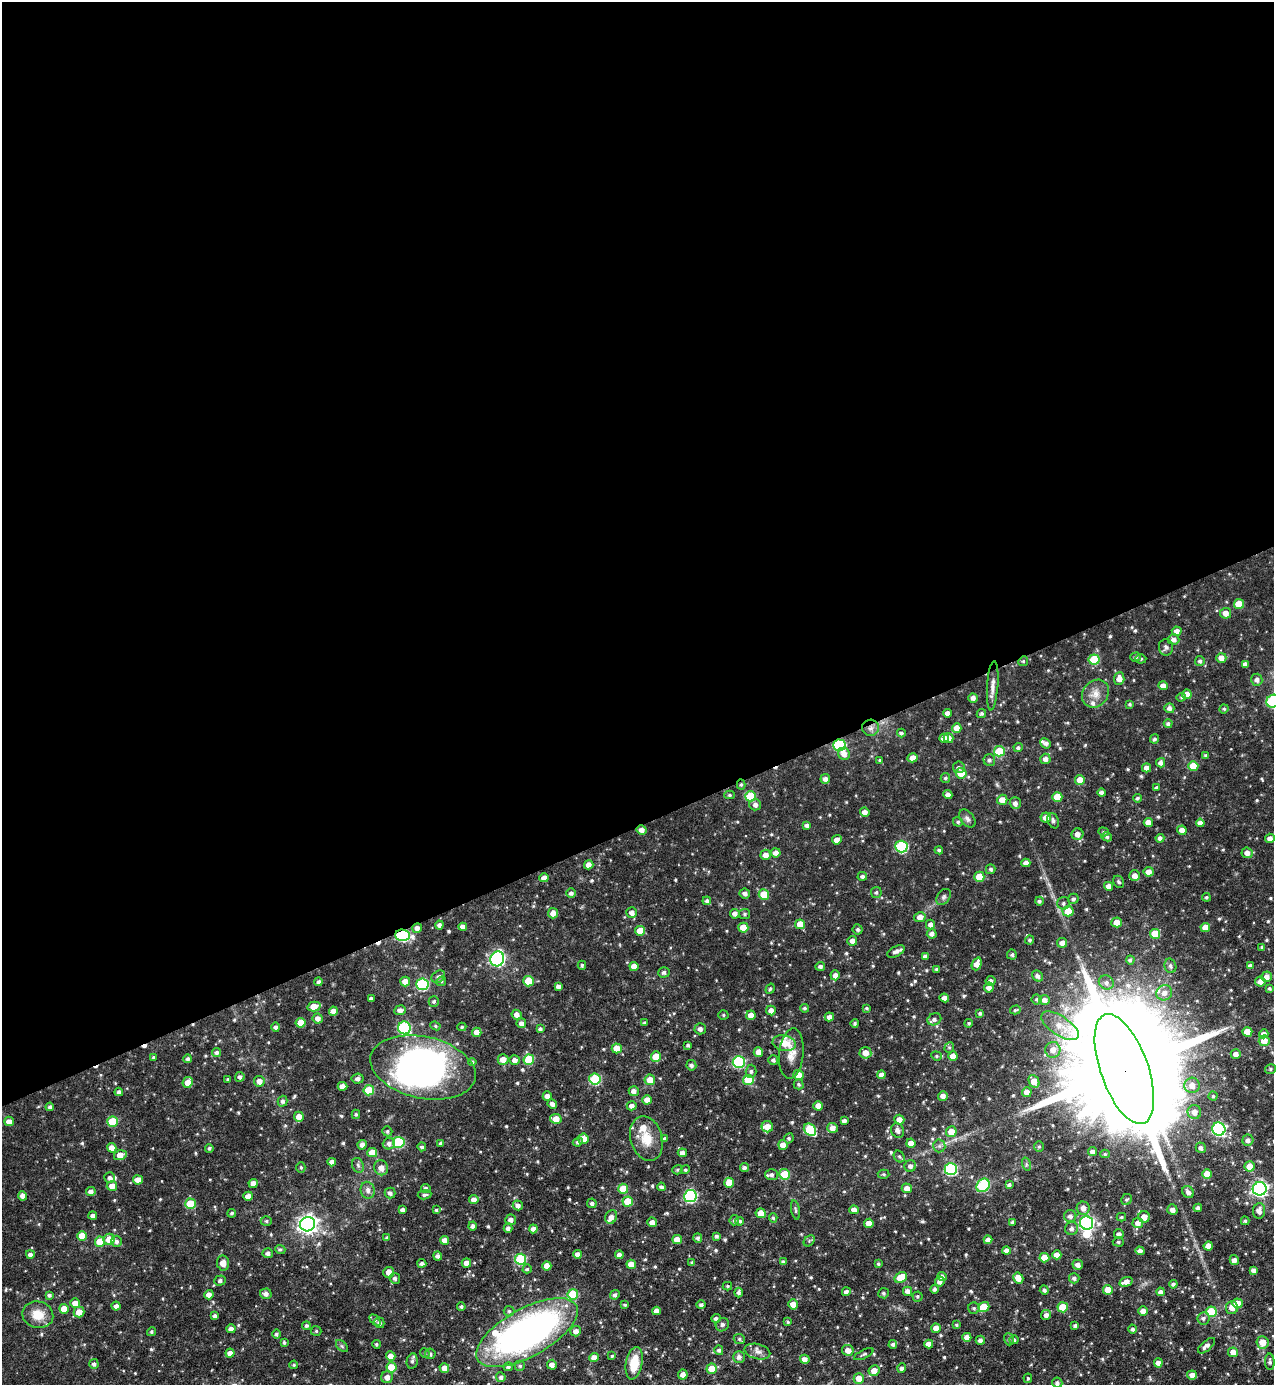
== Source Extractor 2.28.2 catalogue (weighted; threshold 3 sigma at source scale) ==
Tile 2 of 4 x 4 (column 2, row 1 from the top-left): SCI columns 1424-2695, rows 4150-5532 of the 5520 x 5532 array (HDU 1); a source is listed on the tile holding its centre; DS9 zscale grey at full resolution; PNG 1276 x 1387 px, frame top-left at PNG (2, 2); each listed source drawn as its Kron ellipse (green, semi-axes under 4 px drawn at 4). Shown black and unused: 60% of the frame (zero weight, under 5 of 9 exposures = <1% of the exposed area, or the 3 px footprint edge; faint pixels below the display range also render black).
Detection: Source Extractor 2.28.2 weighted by HDU 2 'WHT'; one run over the whole footprint, this tile lists its part. Background 0.0558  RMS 0.0044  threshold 0.018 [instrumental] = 3 sigma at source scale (4.09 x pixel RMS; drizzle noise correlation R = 1.36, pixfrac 0.8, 0.05/0.05 arcsec/px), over >= 5 px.
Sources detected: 638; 6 inside a brighter object's white glare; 4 cosmic-ray / hot-pixel residue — neither listed nor drawn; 11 inside a brighter listed object's ellipse — not listed separately; of the other 617, all 500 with FLUX_AUTO >= 0.568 (the completeness limit of this list) listed and drawn (117 fainter detections not listed), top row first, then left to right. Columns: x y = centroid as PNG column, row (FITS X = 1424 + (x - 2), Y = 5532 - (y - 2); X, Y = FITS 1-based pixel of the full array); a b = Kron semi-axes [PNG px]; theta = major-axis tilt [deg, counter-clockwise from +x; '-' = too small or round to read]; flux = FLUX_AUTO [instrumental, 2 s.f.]
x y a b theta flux
1239 604 5 5 - 8.6
1226 613 5 5 - 2.9
1177 631 5 4 - 2.2
1174 639 6 5 - 1.6
1166 647 8 7 - 1.1
1136 657 5 4 - 0.85
1221 658 5 5 - 3.2
1141 659 5 4 - 0.69
1094 660 5 5 - 17
1023 661 5 4 - 0.6
1200 661 5 5 - 1.1
1245 664 4 4 - 1.6
1119 679 6 5 - 2.8
1257 680 6 5 - 1.6
993 686 25 5 86 2.9
1163 686 4 4 - 2.7
1095 694 15 12 50 4.3
1187 694 5 4 - 3.5
1181 697 5 4 - 0.58
973 698 5 4 - 1.8
1273 701 7 6 - 37
1130 704 4 3 - 0.62
1169 708 5 5 - 1.6
1224 709 4 4 - 0.64
947 713 4 4 - 2.3
981 714 5 4 - 0.8
1168 724 4 4 - 0.99
871 728 8 8 - 2.1
957 728 5 5 - 4.3
901 733 4 4 - 0.91
944 738 5 4 - 3.6
949 738 5 4 - 2.2
1154 739 4 4 - 0.87
1046 743 5 4 - 1.4
840 745 6 6 - 42
1018 748 4 4 - 0.97
999 751 5 5 - 15
844 754 6 5 - 2.8
1206 755 4 4 - 0.61
913 758 5 4 - 3
1045 759 5 5 - 2
880 760 4 4 - 0.6
989 760 6 6 - 1
1161 763 5 4 - 1.8
1193 766 5 5 - 7.1
959 767 6 5 - 0.96
1147 768 4 4 - 2.2
961 773 5 5 - 7.3
945 778 5 4 - 0.86
825 779 5 5 - 1.8
1080 780 5 5 - 5.5
741 785 5 4 - 0.64
1157 788 4 3 - 0.94
1101 793 4 4 - 1.5
730 795 5 4 - 0.7
948 795 4 4 - 2
750 796 5 5 - 15
1057 797 5 5 - 7.5
1137 798 4 4 - 0.75
1002 800 5 5 - 3.5
1015 803 6 5 - 1.7
755 805 6 5 - 1.6
865 812 5 4 - 2.1
967 818 10 6 -52 1.6
1046 818 5 5 - 2.8
1053 821 8 5 -69 1.3
958 822 5 4 - 0.72
1148 822 4 4 - 3.3
1200 823 4 4 - 2.1
807 825 4 4 - 1.4
642 830 5 4 - 2.3
1182 830 5 4 - 2.6
1103 832 5 4 - 0.59
1077 834 6 5 - 2.3
1107 837 5 4 - 0.88
1160 838 4 4 - 1.3
1270 838 5 5 - 2.3
837 840 5 4 - 2.6
901 847 6 6 - 37
939 850 4 4 - 0.76
776 853 5 4 - 2.2
1247 853 5 5 - 2.4
766 855 5 5 - 2.9
1026 863 4 4 - 2.5
589 865 5 4 - 2.8
991 869 5 5 - 0.93
1149 872 5 4 - 3.1
862 876 5 4 - 1.2
1135 876 5 5 - 3
979 877 5 5 - 8.8
544 878 4 4 - 2.6
1119 882 6 5 - 0.91
1109 886 4 4 - 2.8
876 892 5 5 - 0.85
571 893 5 4 - 1.3
745 893 5 5 - 1.6
764 895 5 5 - 8.5
944 897 9 6 53 1.1
1206 897 4 4 - 0.63
1073 899 5 5 - 0.96
707 901 4 4 - 1.1
1039 901 4 4 - 0.87
1063 903 6 6 - 1.1
1068 911 5 5 - 8.3
553 913 5 5 - 2.9
632 913 5 5 - 2.1
735 914 5 4 - 1.8
744 914 6 5 - 0.86
920 917 6 5 - 3.1
1117 922 5 5 - 3.7
800 924 5 5 - 6.3
930 924 5 4 - 1.7
439 925 4 4 - 1.3
463 927 4 4 - 2.2
1205 927 4 4 - 3.9
417 928 5 4 - 1.7
743 928 5 5 - 7.2
858 929 5 5 - 0.92
640 931 5 5 - 5.6
932 934 5 4 - 1.7
1155 934 5 5 - 10
403 935 7 5 -3 46
1030 940 4 4 - 0.81
852 941 5 4 - 2.4
1062 943 5 5 - 2.4
1262 947 4 3 - 0.72
896 951 9 5 27 1.9
1012 955 5 5 - 0.79
925 956 4 4 - 1.6
497 959 7 7 - 88
1130 960 4 4 - 0.91
977 964 6 5 - 3.1
582 965 4 4 - 0.63
1250 965 4 4 - 1
634 966 4 4 - 3.2
820 966 5 4 - 1.1
1170 966 7 6 - 1.1
936 969 4 3 - 0.72
664 972 6 5 - 1.1
835 975 5 4 - 2.3
1038 976 6 5 - 1.4
438 977 7 5 33 1.3
1267 977 5 5 - 2.4
405 981 5 5 - 4
441 981 5 4 - 0.61
528 981 5 5 - 11
991 981 5 5 - 1.5
319 982 4 4 - 1
1106 982 8 7 - 1.7
1260 982 5 5 - 2.7
422 984 6 6 - 40
558 986 4 4 - 1.6
989 988 5 5 - 2.3
1269 988 4 3 - 0.73
770 989 5 4 - 0.73
1164 993 8 7 - 2.6
371 998 4 3 - 0.86
944 998 5 4 - 2.2
1037 999 5 5 - 0.69
1044 1000 5 5 - 2.2
434 1002 5 5 - 0.7
314 1007 6 5 - 5.3
804 1008 4 4 - 0.78
867 1008 4 4 - 0.64
400 1010 6 5 - 1.9
1015 1010 5 4 - 0.58
333 1011 4 4 - 2.7
771 1011 5 4 - 3
980 1013 4 3 - 0.72
517 1015 5 4 - 2.6
723 1015 5 4 - 0.57
751 1015 4 4 - 4.3
829 1017 4 4 - 2.3
318 1018 5 5 - 2.3
934 1019 7 6 - 1.4
301 1023 5 5 - 5.8
521 1023 5 4 - 1.8
644 1023 4 4 - 0.61
855 1023 4 4 - 0.76
969 1023 4 4 - 0.67
435 1026 5 4 - 0.6
1060 1026 21 9 -33 6.1
276 1027 5 4 - 1.2
462 1027 4 4 - 0.61
404 1028 6 6 - 41
540 1029 4 3 - 1.1
700 1029 5 5 - 1.6
477 1032 4 4 - 3.6
1247 1032 5 5 - 6.5
1264 1034 4 4 - 2.1
1264 1041 5 5 - 4.5
784 1043 12 8 -10 6.3
688 1045 4 3 - 0.92
949 1047 5 4 - 0.63
617 1048 5 5 - 6.3
1053 1050 8 7 - 3.5
758 1052 5 4 - 3.2
217 1053 4 4 - 1.1
865 1053 6 5 - 3.4
791 1054 25 12 84 5.6
1236 1054 5 5 - 2.3
936 1056 5 4 - 0.66
953 1056 4 4 - 3.5
154 1057 4 3 - 0.69
656 1057 5 5 - 7.3
188 1059 4 4 - 1.1
503 1059 5 5 - 4.1
515 1060 5 5 - 2.4
529 1060 5 5 - 15
773 1060 5 5 - 1
472 1062 4 4 - 0.58
739 1062 6 6 - 42
691 1065 5 5 - 1.3
423 1067 53 31 -12 120
1124 1069 58 24 -70 22000
1270 1069 5 4 - 0.68
751 1071 7 5 87 1.1
798 1075 5 5 - 5
881 1075 4 4 - 1.9
240 1077 5 4 - 1.3
358 1079 6 5 - 1.6
595 1079 5 5 - 25
228 1080 3 3 - 0.76
650 1080 5 5 - 4.8
748 1080 5 5 - 11
259 1081 5 5 - 2.9
1034 1081 7 5 -64 4.9
188 1082 5 5 - 4
799 1084 5 5 - 0.63
1192 1085 8 7 - 3.7
342 1086 5 4 - 3.1
369 1090 5 5 - 13
634 1091 5 5 - 2.1
119 1092 4 4 - 1.2
1027 1092 5 4 - 2.8
547 1096 4 4 - 2.4
943 1096 5 4 - 2.3
1213 1096 4 4 - 0.58
647 1100 5 4 - 2.9
282 1101 5 5 - 1.2
552 1104 5 4 - 1.6
632 1106 5 4 - 1.9
818 1106 4 4 - 3.4
50 1107 4 4 - 1.1
1194 1112 7 7 - 3.2
356 1114 5 4 - 0.71
299 1117 5 5 - 3.2
556 1119 6 5 - 4.6
899 1120 5 5 - 3.3
9 1121 4 4 - 2.5
844 1121 4 3 - 1.2
113 1122 5 5 - 15
767 1127 6 5 - 4.2
833 1128 5 5 - 3
1219 1129 6 6 - 67
810 1130 7 5 -43 24
897 1130 7 6 - 1.8
387 1131 5 4 - 0.7
951 1132 5 5 - 5.2
665 1138 4 4 - 0.8
789 1138 5 4 - 0.76
583 1139 5 5 - 4.5
646 1139 23 16 -74 8.3
1248 1140 5 5 - 1.9
399 1142 6 5 - 26
578 1142 5 4 - 1.1
441 1143 4 3 - 1.3
911 1143 4 4 - 2.9
389 1144 6 5 - 1.6
362 1145 5 4 - 2.1
783 1145 5 4 - 3.2
939 1146 6 6 - 1.1
422 1147 4 4 - 0.85
1039 1147 5 5 - 0.63
112 1148 4 4 - 3.8
209 1148 4 4 - 0.81
1201 1148 5 5 - 1.5
1092 1152 4 4 - 1.9
372 1153 5 4 - 5
682 1153 4 4 - 2
1105 1154 5 4 - 0.65
120 1155 6 5 - 4
899 1156 6 5 - 0.73
332 1162 4 4 - 2.4
1026 1164 7 4 -73 0.75
358 1165 8 5 -68 0.94
910 1166 6 5 - 1.5
1249 1166 5 5 - 6.1
301 1167 5 4 - 0.67
381 1168 7 7 - 2.7
744 1168 4 4 - 1.1
951 1169 6 6 - 43
678 1170 5 4 - 0.65
685 1170 5 4 - 0.66
784 1174 5 5 - 12
884 1174 6 4 -3 0.65
1207 1174 5 5 - 5.9
772 1175 6 5 - 1.5
110 1178 5 5 - 1.2
138 1180 5 4 - 3.8
253 1183 4 4 - 2.8
729 1183 5 5 - 8.2
983 1185 7 6 - 31
1009 1185 4 3 - 1
112 1186 5 5 - 3.3
661 1187 4 4 - 0.99
426 1188 5 4 - 0.93
907 1188 5 5 - 3.2
623 1189 5 5 - 8.9
1260 1189 7 6 - 120
368 1190 8 7 - 1.8
91 1192 5 4 - 1.9
1188 1192 6 5 - 1.6
390 1193 5 5 - 1.3
425 1195 7 4 8 0.86
23 1196 4 4 - 2.2
248 1196 5 4 - 2.9
690 1196 6 6 - 57
474 1199 5 4 - 2.4
1127 1199 6 5 - 0.69
628 1202 5 5 - 9.1
592 1203 5 4 - 1
190 1204 5 5 - 14
518 1205 5 5 - 1.7
1083 1208 6 6 - 2.6
1198 1208 4 3 - 1.1
402 1210 4 4 - 1.6
436 1210 4 4 - 0.63
795 1210 10 4 -79 0.83
854 1210 5 4 - 2.5
1172 1210 5 5 - 2.2
1259 1211 8 6 85 2.2
232 1213 4 4 - 0.77
761 1213 5 4 - 4.5
93 1215 4 4 - 1.4
1070 1216 6 6 - 1.7
611 1217 7 5 62 2.6
1121 1217 4 4 - 0.65
1144 1217 6 5 - 3.7
773 1218 5 4 - 0.61
511 1220 5 5 - 1.7
734 1220 5 5 - 0.92
266 1221 5 5 - 0.7
740 1221 4 4 - 0.81
1245 1221 4 3 - 0.67
652 1222 5 4 - 2.4
1013 1222 4 3 - 1.1
869 1223 4 4 - 3.5
1087 1223 7 6 - 80
1138 1223 5 5 - 2.4
307 1224 7 7 - 200
473 1226 4 4 - 1.2
508 1228 4 4 - 1.5
1072 1228 7 6 - 1.5
533 1229 4 4 - 2.1
1119 1234 5 4 - 1.4
82 1236 5 5 - 6.7
716 1236 4 4 - 0.88
387 1238 4 4 - 0.7
698 1238 5 4 - 0.99
109 1239 5 5 - 5.9
677 1239 5 4 - 3.7
445 1240 4 4 - 3.3
988 1240 4 4 - 2.3
117 1241 6 5 - 1.5
809 1241 6 5 - 0.68
100 1242 5 5 - 9.1
1118 1242 5 4 - 0.63
1208 1246 4 4 - 3
280 1249 5 4 - 0.74
1006 1251 4 4 - 2.2
1140 1251 4 4 - 1.7
268 1253 5 5 - 1.3
30 1254 4 4 - 1.5
577 1254 4 4 - 2.6
619 1255 4 4 - 2
1057 1255 4 4 - 3
438 1256 4 4 - 1.3
1044 1258 5 4 - 5.5
521 1259 5 5 - 24
1234 1260 5 4 - 1.9
692 1262 4 4 - 0.59
783 1262 4 4 - 0.94
223 1263 7 6 - 3.2
422 1263 4 4 - 1.1
466 1263 5 4 - 2.3
631 1264 4 4 - 3.8
878 1264 4 3 - 0.64
1078 1265 5 5 - 2.1
547 1266 5 4 - 4.3
527 1269 4 4 - 0.62
1253 1270 4 4 - 1.4
389 1272 5 5 - 3.1
901 1277 6 5 - 11
942 1277 5 4 - 2
395 1278 5 5 - 1.1
1018 1278 6 5 - 4.1
1074 1278 5 5 - 1.2
220 1280 6 5 - 1.1
940 1282 5 5 - 1.9
1126 1282 7 4 16 2.9
1173 1284 4 4 - 1.1
727 1286 4 4 - 0.57
934 1289 4 4 - 1.1
1044 1290 4 3 - 0.82
1108 1290 5 5 - 5.7
908 1291 4 4 - 2
846 1292 4 4 - 1.3
1161 1292 4 4 - 1.8
739 1293 5 4 - 1.2
883 1293 5 5 - 0.76
266 1294 6 5 - 1.7
573 1294 5 5 - 15
49 1295 4 3 - 0.97
209 1295 5 4 - 2.3
615 1295 5 4 - 1.1
917 1296 5 5 - 0.67
75 1303 5 5 - 3.5
1237 1303 5 5 - 5.1
793 1304 5 5 - 3.2
625 1305 4 3 - 0.61
701 1305 5 4 - 1.1
116 1306 4 4 - 1.6
461 1307 4 4 - 0.86
984 1307 6 5 - 7.8
1063 1307 5 5 - 9.7
974 1308 6 5 - 0.84
1232 1308 6 6 - 3.1
64 1309 5 5 - 6
509 1311 5 5 - 0.79
656 1311 4 4 - 2.8
1143 1311 5 4 - 2.8
79 1312 5 5 - 3.8
1211 1312 5 5 - 16
38 1315 15 13 -13 7.6
1046 1315 5 5 - 1.7
215 1316 4 3 - 1.1
716 1318 5 4 - 1.1
1203 1318 6 6 - 1.3
375 1320 6 4 -45 0.67
788 1322 4 4 - 0.57
379 1323 5 5 - 1.1
722 1325 7 6 - 0.98
956 1325 4 4 - 0.6
1075 1325 4 3 - 0.82
306 1326 4 4 - 0.96
936 1328 5 4 - 2.7
231 1329 4 4 - 1.7
1133 1329 4 4 - 1
316 1331 5 5 - 0.61
576 1331 5 5 - 2.2
151 1332 5 4 - 0.74
527 1333 56 24 29 170
276 1334 5 4 - 0.9
967 1337 4 4 - 2.6
739 1339 6 5 - 0.79
1009 1339 6 4 -70 0.77
980 1340 4 4 - 1.4
1014 1340 4 4 - 0.94
1263 1342 6 6 - 4.9
284 1343 4 3 - 0.68
376 1344 4 4 - 0.69
893 1344 4 4 - 1
929 1344 4 4 - 2.8
342 1346 7 4 -45 0.74
1207 1346 10 5 41 1.8
719 1350 5 4 - 1
848 1350 6 5 - 2.7
757 1352 13 7 -14 2.1
1233 1352 5 5 - 3.7
230 1353 4 4 - 2.4
425 1353 5 4 - 0.6
430 1354 5 5 - 0.94
864 1354 10 3 26 0.67
391 1356 5 4 - 3.1
612 1356 4 4 - 0.63
594 1357 5 4 - 3.2
739 1357 6 6 - 1.3
805 1359 5 4 - 2.5
412 1361 7 5 80 1.1
1270 1362 8 4 -88 1
634 1363 16 8 79 9.5
1158 1363 5 4 - 2.3
94 1364 5 4 - 1.2
294 1365 4 3 - 0.57
552 1365 5 5 - 2.2
520 1366 5 5 - 0.81
391 1367 5 5 - 8.3
508 1367 5 4 - 0.82
444 1368 5 5 - 3.4
902 1368 4 4 - 1.3
712 1369 5 5 - 6.9
874 1371 5 5 - 3.5
683 1375 5 5 - 2.3
1192 1375 5 4 - 2.4
387 1377 6 6 - 2.5
501 1377 5 4 - 1.3
859 1378 5 5 - 5.1
1028 1378 5 4 - 0.57
1057 1383 5 5 - 1.2
Overlapping masked pixels (flux is a lower limit): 7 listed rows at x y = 871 728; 840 745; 741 785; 642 830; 417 928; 403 935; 1124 1069
Isophote crosses this tile's border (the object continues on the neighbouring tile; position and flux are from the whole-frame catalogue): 3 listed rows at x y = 1273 701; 1124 1069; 1057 1383